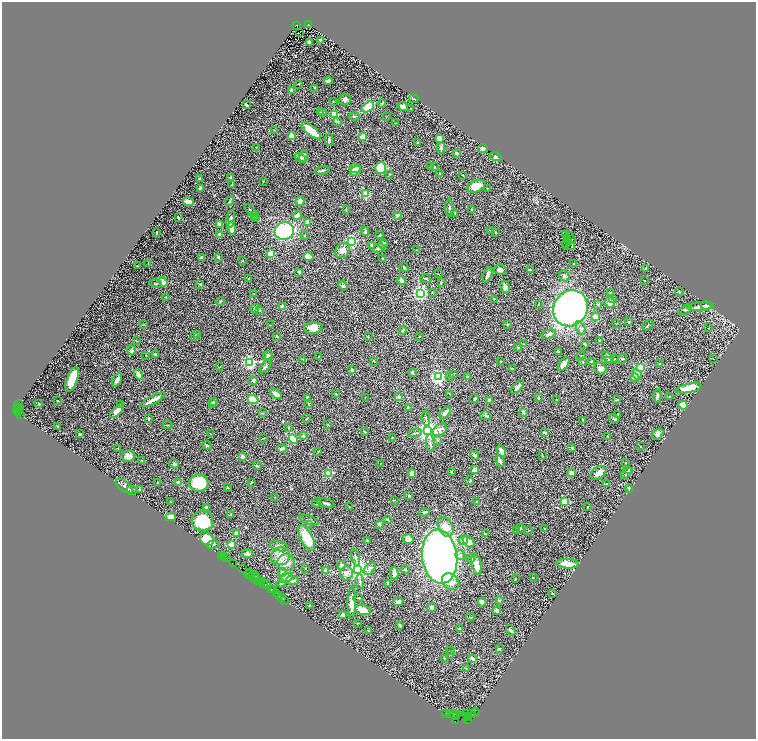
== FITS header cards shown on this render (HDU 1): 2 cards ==
NAXIS1  =                 1508
NAXIS2  =                 1474

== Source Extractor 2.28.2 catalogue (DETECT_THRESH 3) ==
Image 1508 x 1474 px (HDU 1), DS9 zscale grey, zoomed out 1/2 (1 PNG px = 2 x 2 image px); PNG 758 x 741 px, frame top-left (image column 1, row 1474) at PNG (2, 2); each listed source drawn as its Kron ellipse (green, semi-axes under 4 px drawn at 4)
Background 1.2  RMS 0.038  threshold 0.114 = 3 sigma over >= 5 px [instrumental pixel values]
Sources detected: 451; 41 cannot appear on this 1/2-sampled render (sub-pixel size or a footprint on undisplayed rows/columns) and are neither listed nor drawn; the other 410 listed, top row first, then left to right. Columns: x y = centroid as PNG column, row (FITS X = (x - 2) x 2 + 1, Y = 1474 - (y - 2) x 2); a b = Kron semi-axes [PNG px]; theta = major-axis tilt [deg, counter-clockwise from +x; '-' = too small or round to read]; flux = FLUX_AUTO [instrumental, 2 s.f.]
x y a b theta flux
308 24 4 2 - 1200
297 25 4 2 - 600
300 32 2 1 - 2.8
320 41 4 3 - 16
309 42 3 2 - 13
328 81 4 3 - 25
298 84 3 2 - 2.8
315 88 3 2 - 4.4
291 90 4 3 - 9.2
414 99 5 2 - 7
345 100 6 5 - 19
333 101 2 2 - 2.4
382 103 4 2 - 5.9
246 105 2 2 - 15
403 106 5 3 - 27
368 107 7 4 39 210
411 108 2 2 - 5.8
320 112 3 2 - 3.1
322 113 3 3 - 4.2
334 115 3 3 - 550
354 116 5 3 - 8.4
386 117 2 1 - 2.4
338 122 4 2 - 7.7
396 123 2 2 - 2.9
275 130 3 2 - 3.8
311 131 12 4 -41 140
292 136 2 2 - 170
363 137 2 2 - 170
439 138 3 3 - 46
329 140 6 3 90 13
417 143 2 2 - 3.3
256 147 2 1 - 2.4
441 148 5 4 - 16
483 149 5 4 - 19
456 153 2 2 - 53
303 156 6 4 69 25
496 157 6 4 -15 9.6
300 158 6 3 -31 11
431 166 3 1 - 4.7
434 167 2 2 - 5.6
355 168 6 4 5 76
381 168 6 5 - 210
322 171 8 3 13 9.7
355 171 6 4 37 76
390 174 2 2 - 4
440 174 2 2 - 16
462 175 2 2 - 3.5
200 178 2 2 - 4.8
231 178 3 2 - 16
263 181 2 2 - 5.3
232 185 3 3 - 6.3
476 186 10 6 21 88
200 188 3 2 - 12
487 189 2 2 - 4.2
365 194 3 3 - 340
229 201 5 2 - 6.3
300 201 5 4 - 26
188 202 6 3 -11 44
449 208 8 3 -87 9.9
346 210 3 2 - 2.4
472 210 3 2 - 6.2
251 211 7 2 -49 11
455 213 2 2 - 5
254 215 3 2 - 6.3
397 215 3 3 - 24
297 216 5 3 - 32
178 218 3 2 - 4.8
256 218 2 2 - 3.1
231 219 9 3 82 16
308 223 2 2 - 39
219 224 2 2 - 74
232 228 6 3 -80 110
491 230 3 2 - 4.2
284 231 10 8 10 640
365 231 4 3 - 13
495 232 2 2 - 2.6
157 233 2 2 - 6.9
219 234 3 3 - 15
566 234 3 2 - 4
380 235 3 2 - 3.9
305 236 3 2 - 3.5
569 236 2 1 - 3.1
568 239 2 1 - 0.84
572 239 3 1 - 4.2
351 241 3 3 - 1200
566 243 2 1 - 2.7
383 244 5 4 - 30
372 245 4 3 - 13
565 245 2 1 - 9.3
571 246 4 1 - 0.71
379 248 6 4 17 17
343 250 8 6 44 46
417 250 2 2 - 4
270 254 2 2 - 190
308 256 5 4 - 63
219 257 4 3 - 5.8
202 258 3 2 - 22
383 258 2 2 - 4
242 260 2 2 - 8.3
148 263 3 2 - 2.6
574 263 2 2 - 13
137 266 2 2 - 2.3
404 267 5 2 - 5.5
646 269 3 3 - 11
500 270 6 5 - 21
530 270 4 2 - 8.8
299 272 3 2 - 7.5
439 274 2 2 - 3
488 275 8 3 68 26
564 276 6 5 - 13
249 278 3 2 - 6.1
426 279 5 1 - 4.7
401 280 4 3 - 18
644 281 2 2 - 4.5
163 282 5 3 - 92
441 282 4 2 - 6.7
155 283 6 3 -10 8.6
200 284 4 3 - 6.3
343 286 5 4 - 12
505 287 6 4 -74 33
611 292 3 2 - 5.6
679 292 5 3 - 6.1
421 293 3 3 - 2200
432 293 2 2 - 5.2
254 294 2 2 - 8.3
166 297 2 2 - 6.7
613 298 4 3 - 6.9
494 299 2 2 - 3
220 302 4 3 - 6.4
610 303 6 5 - 34
538 304 3 1 - 4.7
598 304 3 2 - 5.1
706 306 5 3 - 9.1
283 307 2 2 - 120
701 307 13 4 4 28
255 308 4 3 - 11
571 308 18 16 57 2400
259 310 3 2 - 4.5
685 310 8 3 31 13
595 317 2 2 - 150
629 321 3 2 - 9.7
143 324 3 2 - 2.9
508 324 2 2 - 11
617 324 2 1 - 2.2
270 325 2 1 - 1.9
648 325 6 2 42 4.8
313 328 9 5 4 67
581 328 7 4 -65 17
709 328 2 1 - 2.2
403 330 4 3 - 6.3
198 334 3 2 - 5.7
549 334 7 4 13 16
195 336 3 3 - 8.4
277 336 3 2 - 4
419 336 2 1 - 2.8
368 337 3 2 - 8
599 340 3 2 - 5
136 341 3 2 - 2.8
524 344 2 2 - 2.5
585 344 4 3 - 7.1
518 347 3 2 - 3.4
132 350 5 4 - 13
558 352 3 3 - 5.1
146 355 3 2 - 5.1
155 355 3 3 - 18
268 355 4 4 - 13
581 356 4 3 - 7.2
318 357 3 2 - 5
608 357 7 3 -44 13
303 359 2 2 - 2.5
614 359 3 2 - 3.1
622 359 5 3 - 6.8
713 359 2 1 - 2.3
608 360 2 2 - 3.1
374 361 3 2 - 5.4
592 361 3 3 - 6.8
250 362 3 3 - 1600
501 362 2 2 - 3.3
583 362 3 2 - 5
564 364 7 4 55 34
660 364 3 3 - 11
220 367 2 2 - 3.6
265 367 7 3 53 12
600 368 6 6 - 35
640 368 3 3 - 730
512 369 3 2 - 3.5
352 370 2 2 - 88
413 373 3 3 - 9.2
138 374 5 3 - 37
453 375 2 2 - 7.6
637 375 5 4 - 67
450 376 3 3 - 6
438 377 3 3 - 1900
467 377 3 2 - 9
635 378 4 3 - 65
72 379 13 5 70 160
117 380 7 3 61 24
253 380 3 2 - 17
517 387 8 3 46 24
689 388 13 4 11 160
276 394 6 3 -39 29
336 394 3 2 - 5.7
450 394 3 2 - 3.1
657 396 6 3 86 10
365 397 2 2 - 2.5
399 397 2 2 - 68
670 397 2 2 - 3.8
307 398 4 3 - 11
538 398 4 3 - 5
475 399 4 2 - 9.1
557 399 3 2 - 2.6
153 400 14 2 28 53
253 400 6 4 -24 150
489 400 4 3 - 20
616 400 3 2 - 8.1
57 401 2 2 - 11
213 401 2 2 - 5.9
39 404 3 2 - 3.4
213 404 4 3 - 20
308 404 2 2 - 16
18 405 5 1 - 180
120 405 2 1 - 2.5
683 405 5 4 - 96
17 407 2 1 - 190
408 407 2 2 - 8.5
18 409 6 3 37 760
19 411 2 1 - 260
117 411 9 4 45 50
523 412 3 2 - 19
262 413 3 2 - 3.2
445 413 7 4 51 31
20 414 3 2 - 67
618 414 2 2 - 3.1
486 416 6 3 -11 9.3
148 418 3 2 - 12
614 418 5 3 - 14
306 419 3 2 - 2.6
426 419 7 2 -84 9
583 420 3 2 - 4.6
168 425 5 2 - 5.3
328 425 3 2 - 3.6
57 426 2 2 - 9.9
289 428 3 2 - 5.1
440 430 8 5 37 32
428 431 4 4 - 6800
364 432 3 2 - 4.8
545 432 4 3 - 9.7
210 433 2 1 - 3
415 433 7 2 11 9.1
80 434 4 2 - 9.3
658 434 6 4 41 28
303 436 2 2 - 32
607 437 2 2 - 4.9
263 438 3 2 - 3.3
392 438 3 2 - 5.1
293 439 5 4 - 440
437 440 3 2 - 10
430 443 9 3 -84 13
207 445 5 3 - 9.1
640 447 2 2 - 3
282 448 4 3 - 21
572 448 2 2 - 11
118 449 3 2 - 3.8
318 451 2 2 - 2.3
501 451 6 3 -61 40
475 455 4 3 - 18
129 456 6 5 - 45
542 456 3 2 - 2.9
242 457 2 2 - 77
141 460 2 2 - 4
500 461 6 3 -64 20
625 462 2 2 - 2.8
174 464 5 3 - 9.1
380 464 2 1 - 1.9
257 466 4 3 - 7
474 470 2 2 - 150
629 470 3 2 - 10
451 472 3 2 - 7.6
329 473 3 3 - 490
571 473 3 3 - 36
598 473 8 6 35 39
627 473 7 2 45 11
412 474 4 3 - 48
470 481 3 2 - 8.8
252 482 2 2 - 4.8
158 483 3 2 - 4.1
179 483 3 2 - 79
199 483 9 8 - 230
607 484 3 2 - 5.6
124 486 10 5 -39 22
228 488 3 2 - 4.2
629 489 4 4 - 7.7
132 490 5 4 - 10
139 490 4 3 - 9.2
409 496 4 3 - 7.5
275 497 2 1 - 1.8
394 500 2 2 - 5.7
171 501 2 2 - 8.7
477 502 2 2 - 13
564 502 4 4 - 92
317 503 5 2 - 6.6
326 503 9 2 -16 11
206 507 3 3 - 12
349 507 2 2 - 4
588 507 2 2 - 7.1
425 512 5 3 - 13
231 514 3 2 - 4.1
171 517 5 3 - 41
387 519 3 3 - 9.8
309 520 10 3 -20 18
202 521 11 10 - 230
308 524 4 3 - 5.8
379 524 4 3 - 9.1
445 527 10 7 -62 64
520 528 5 3 - 6
545 528 2 2 - 2.4
516 530 2 2 - 6
529 530 3 2 - 3.4
237 533 4 3 - 50
485 534 3 2 - 3.5
307 538 14 6 -63 180
207 539 7 6 - 200
408 539 5 5 - 37
463 540 5 4 - 38
367 541 3 2 - 5.9
469 542 6 4 -45 37
213 544 6 3 11 16
231 544 3 2 - 240
279 546 9 5 -13 32
247 554 6 4 6 20
460 555 5 4 - 14
222 556 2 1 - 68
280 556 9 9 - 72
224 557 2 2 - 170
227 557 2 1 - 17
356 557 8 2 -76 12
440 557 27 17 -83 4200
471 559 3 3 - 4.9
234 563 3 2 - 150
286 563 8 8 - 67
476 564 11 5 -78 54
568 564 11 4 -4 100
342 565 4 3 - 29
243 568 3 1 - 100
305 568 2 2 - 3.4
370 569 7 4 46 27
358 570 4 4 - 5000
405 570 4 2 - 5.3
326 571 4 3 - 32
283 572 4 4 - 21
250 573 3 2 - 83
346 573 7 6 - 30
394 573 6 3 -88 37
249 575 4 2 - 370
255 575 4 1 - 130
533 577 2 2 - 2.6
254 578 6 2 -61 500
257 578 2 1 - 73
286 578 7 3 20 140
515 579 2 2 - 4.5
258 581 3 2 - 160
262 581 3 2 - 380
292 581 7 4 -4 23
360 581 7 2 -88 9.5
450 582 9 7 -47 98
264 583 3 1 - 340
281 583 4 3 - 8.4
388 583 2 2 - 16
267 585 2 1 - 64
271 589 3 2 - 410
274 589 2 1 - 82
552 593 2 1 - 3.5
277 594 3 2 - 190
278 595 2 1 - 84
281 597 4 1 - 220
358 598 4 2 - 6
284 600 2 1 - 41
499 601 2 2 - 18
398 602 5 4 - 24
482 602 4 3 - 62
352 603 16 4 89 71
310 605 2 1 - 2.7
431 607 4 3 - 18
363 610 8 5 -14 77
497 611 4 3 - 31
343 615 4 3 - 26
470 617 4 2 - 4.2
357 623 2 2 - 4.4
400 625 4 3 - 14
459 628 2 2 - 19
511 630 6 2 -54 12
369 631 3 3 - 4.7
499 649 4 3 - 7.7
451 651 4 2 - 6.6
450 654 3 2 - 4.7
445 659 3 2 - 8.2
473 659 4 3 - 23
466 669 3 2 - 3.2
475 712 5 2 - 190
472 713 3 2 - 930
445 714 2 1 - 56
450 714 2 1 - 37
454 714 4 3 - 680
457 714 3 1 - 870
468 714 6 2 -10 1200
457 716 4 3 - 1900
468 716 3 2 - 980
469 718 2 1 - 410
467 720 2 2 - 260
455 721 3 2 - 50
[41 sub-pixel or undisplayed-footprint detections neither listed nor drawn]